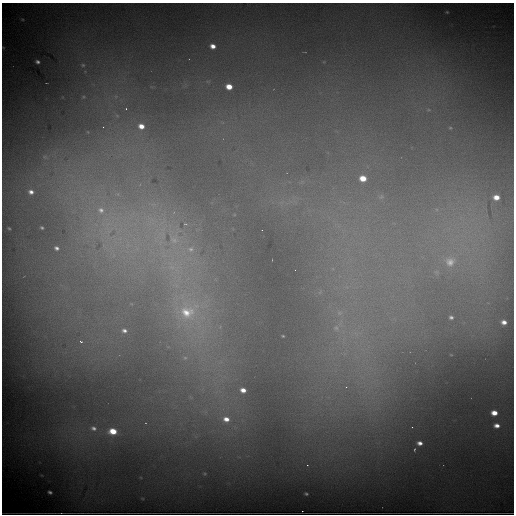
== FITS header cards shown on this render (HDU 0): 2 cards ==
NAXIS1  =                  512
NAXIS2  =                  512

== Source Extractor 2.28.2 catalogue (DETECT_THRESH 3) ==
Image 512 x 512 px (HDU 0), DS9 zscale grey, 1 PNG px = 1 image px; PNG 516 x 516 px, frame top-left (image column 1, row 512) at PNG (2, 3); no overlay
Background 37100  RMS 410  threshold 1240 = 3 sigma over >= 5 px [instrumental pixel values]
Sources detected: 38; all 38 listed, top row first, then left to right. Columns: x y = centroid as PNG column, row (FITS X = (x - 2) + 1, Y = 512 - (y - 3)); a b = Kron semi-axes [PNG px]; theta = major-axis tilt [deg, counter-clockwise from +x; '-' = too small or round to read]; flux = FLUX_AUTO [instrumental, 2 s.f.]
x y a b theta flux
447 12 4 4 - 2.1e+04
213 46 5 4 - 1.6e+05
37 62 4 3 - 5.5e+04
83 65 4 4 - 2.6e+04
229 87 5 4 - 3.0e+05
126 109 2 2 - 1.8e+04
141 126 6 5 - 2.2e+05
103 127 2 2 - 1.2e+04
363 178 6 5 - 3.7e+05
31 192 7 6 - 1.2e+05
496 197 6 5 - 2.3e+05
101 210 13 11 -43 4.2e+05
9 228 4 2 - 1.9e+04
42 228 5 4 - 3.9e+04
174 240 13 9 -37 3.0e+05
57 248 7 6 - 8.8e+04
191 249 9 8 - 1.8e+05
450 262 11 11 - 2.0e+05
172 267 8 4 -18 1.0e+05
187 312 28 25 -10 1.8e+06
451 317 4 3 - 4.9e+04
504 322 7 6 - 1.5e+05
336 328 7 6 - 9.3e+04
124 331 8 6 -8 1.1e+05
81 342 7 4 -37 6.2e+04
185 358 7 4 0 4.8e+04
346 387 3 3 - 1.8e+04
243 390 5 4 - 1.6e+05
494 413 6 5 - 2.4e+05
226 419 8 6 -10 1.9e+05
497 426 6 5 - 1.4e+05
93 428 8 6 -17 9.6e+04
113 431 7 5 -10 4.3e+05
420 443 5 4 - 1.2e+05
414 449 5 2 - 2.3e+04
50 492 4 3 - 4.6e+04
306 494 3 2 - 2.8e+04
302 511 2 2 - 1.8e+04